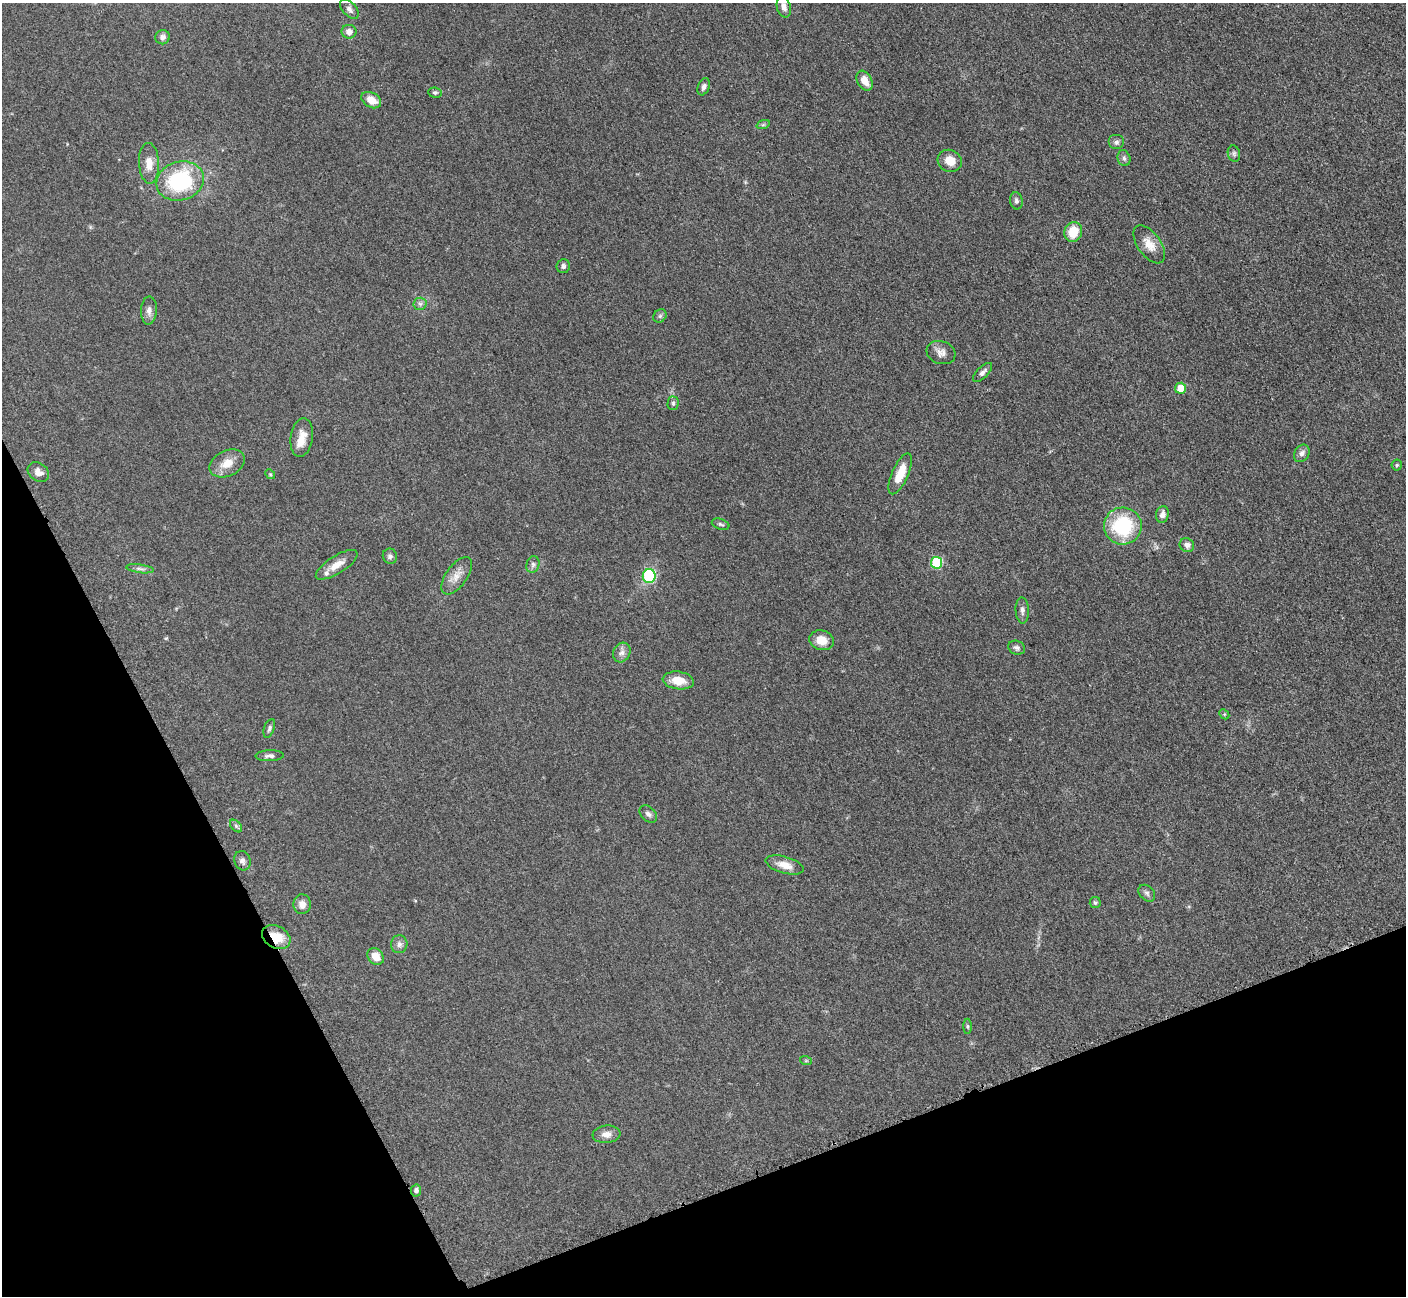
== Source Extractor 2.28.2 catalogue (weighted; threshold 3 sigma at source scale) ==
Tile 14 of 4 x 4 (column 2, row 4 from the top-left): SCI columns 1423-2826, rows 297-1590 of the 5699 x 5661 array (HDU 1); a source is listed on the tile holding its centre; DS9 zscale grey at full resolution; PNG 1408 x 1298 px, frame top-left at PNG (2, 3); each listed source drawn as its Kron ellipse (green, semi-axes under 4 px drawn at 4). Shown black and unused: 21% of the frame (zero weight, under 3 of 5 exposures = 4% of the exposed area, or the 3 px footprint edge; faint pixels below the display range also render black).
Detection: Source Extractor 2.28.2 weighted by HDU 2 'WHT'; one run over the whole footprint, this tile lists its part. Background 0.0529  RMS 0.0055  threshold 0.0249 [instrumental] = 3 sigma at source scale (4.5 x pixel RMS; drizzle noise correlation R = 1.50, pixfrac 1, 0.05/0.05 arcsec/px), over >= 5 px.
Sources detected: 68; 2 inside a brighter listed object's ellipse — not listed separately; the other 66 listed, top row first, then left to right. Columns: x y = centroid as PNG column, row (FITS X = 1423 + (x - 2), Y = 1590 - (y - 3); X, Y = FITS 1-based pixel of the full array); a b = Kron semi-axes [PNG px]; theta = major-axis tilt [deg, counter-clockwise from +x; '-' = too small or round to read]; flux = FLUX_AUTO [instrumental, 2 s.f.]
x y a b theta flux
784 7 11 7 -76 3
349 9 12 6 -48 2.2
349 32 7 7 - 3.1
162 37 7 7 - 2
865 81 11 7 -60 6.3
704 87 9 5 68 1.8
435 93 7 5 -8 1
371 100 10 7 -30 5.9
763 125 7 4 19 0.85
1116 142 8 7 - 1.6
1234 154 8 6 -76 1.4
1124 158 8 6 -73 1.7
950 161 12 11 - 6.8
149 163 20 10 -87 6.7
180 181 24 19 16 48
1016 201 8 6 -80 1.5
1073 232 10 8 71 11
1149 244 22 11 -54 7
563 266 7 6 - 1.6
420 304 6 6 - 1.5
149 310 14 8 87 3.1
660 316 7 6 - 1.2
941 353 15 11 -18 3.6
982 372 12 6 45 1.9
1180 388 5 5 - 7.7
673 403 7 5 89 1
302 438 19 11 81 6.7
1302 453 9 7 57 2.5
227 463 19 12 26 7.6
1397 465 5 5 - 0.85
38 472 11 9 -37 3.8
270 474 5 4 - 0.65
900 474 22 8 66 9.9
1162 514 8 6 78 2.8
721 524 9 5 -18 1.2
1123 526 19 18 - 37
1187 545 7 6 - 2.3
390 556 8 7 - 1.7
937 563 6 5 - 36
533 564 8 6 76 1.6
337 565 24 8 32 6.2
140 569 14 4 -8 1.6
457 576 21 10 55 5.7
649 576 7 6 - 42
1022 610 13 6 -87 2.2
821 640 12 10 -17 7
1017 648 9 6 -20 1.5
622 652 10 8 63 2.7
678 680 15 9 -8 8.1
1224 714 6 4 -45 0.71
269 728 10 5 71 1.3
270 756 14 5 2 2.1
648 814 10 7 -45 1.9
236 826 7 4 -46 1.1
242 861 10 8 -70 2
785 865 19 8 -16 6.1
1147 893 9 7 -45 1.6
1095 903 5 5 - 1.1
302 904 10 8 -83 3.5
276 937 15 11 -27 11
399 944 9 8 - 2.4
376 956 9 7 -47 6.7
967 1026 8 4 -89 0.83
806 1061 6 4 -18 0.58
606 1134 14 9 5 3.9
416 1190 6 5 - 1.3
Overlapping masked pixels (flux is a lower limit): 1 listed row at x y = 276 937